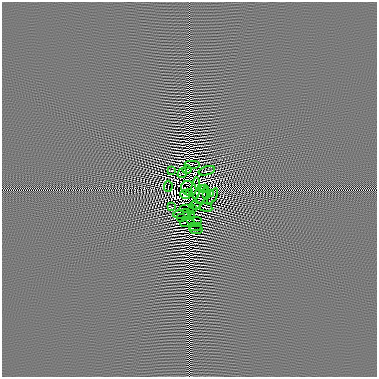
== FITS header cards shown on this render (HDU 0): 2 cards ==
NAXIS1  =                  375 / Axis length
NAXIS2  =                  375 / Axis length

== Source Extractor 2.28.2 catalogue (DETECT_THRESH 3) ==
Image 375 x 375 px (HDU 0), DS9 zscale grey, 1 PNG px = 1 image px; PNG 379 x 379 px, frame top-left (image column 1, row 375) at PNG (2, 2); each listed source drawn as its Kron ellipse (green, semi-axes under 4 px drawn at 4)
Background 1.90e-08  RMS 3.1e-05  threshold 9.20e-05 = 3 sigma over >= 5 px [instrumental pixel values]
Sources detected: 46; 18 with non-positive FLUX_AUTO (blend fragments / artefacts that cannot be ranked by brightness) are neither listed nor drawn; the other 28 listed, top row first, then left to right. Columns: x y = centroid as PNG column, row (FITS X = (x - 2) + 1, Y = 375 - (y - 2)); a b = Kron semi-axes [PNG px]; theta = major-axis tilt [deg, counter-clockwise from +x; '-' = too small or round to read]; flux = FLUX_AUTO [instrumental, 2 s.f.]
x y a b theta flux
193 164 8 2 0 5.3e-03
187 170 5 2 - 7.8e-03
172 171 2 2 - 1.8e-03
207 171 8 2 16 2.3e-03
182 173 5 4 - 6.1e-04
168 186 6 2 84 3.4e-03
189 188 8 7 - 9.3e-01
196 188 11 3 86 1.3e-02
201 188 3 2 - 3.7e-03
204 189 3 2 - 1.5e-03
189 193 3 2 - 6.8e-02
207 194 4 2 - 3.1e-03
211 194 4 2 - 3.1e-03
185 195 5 3 - 1.6e-02
202 196 9 2 56 1.7e-03
213 196 8 2 60 2.7e-03
195 205 5 2 - 5.5e-03
172 207 4 2 - 7.3e-04
206 207 6 2 -9 1.4e-03
187 208 7 2 0 1.9e-03
193 208 4 2 - 4.2e-03
182 214 9 2 7 1.1e-02
182 217 5 2 - 2.4e-03
192 217 4 2 - 1.3e-03
194 220 8 2 0 5.3e-03
187 223 7 2 3 1.1e-03
196 226 7 2 0 5.0e-03
197 229 7 2 0 1.4e-03
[18 non-positive-flux detections neither listed nor drawn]